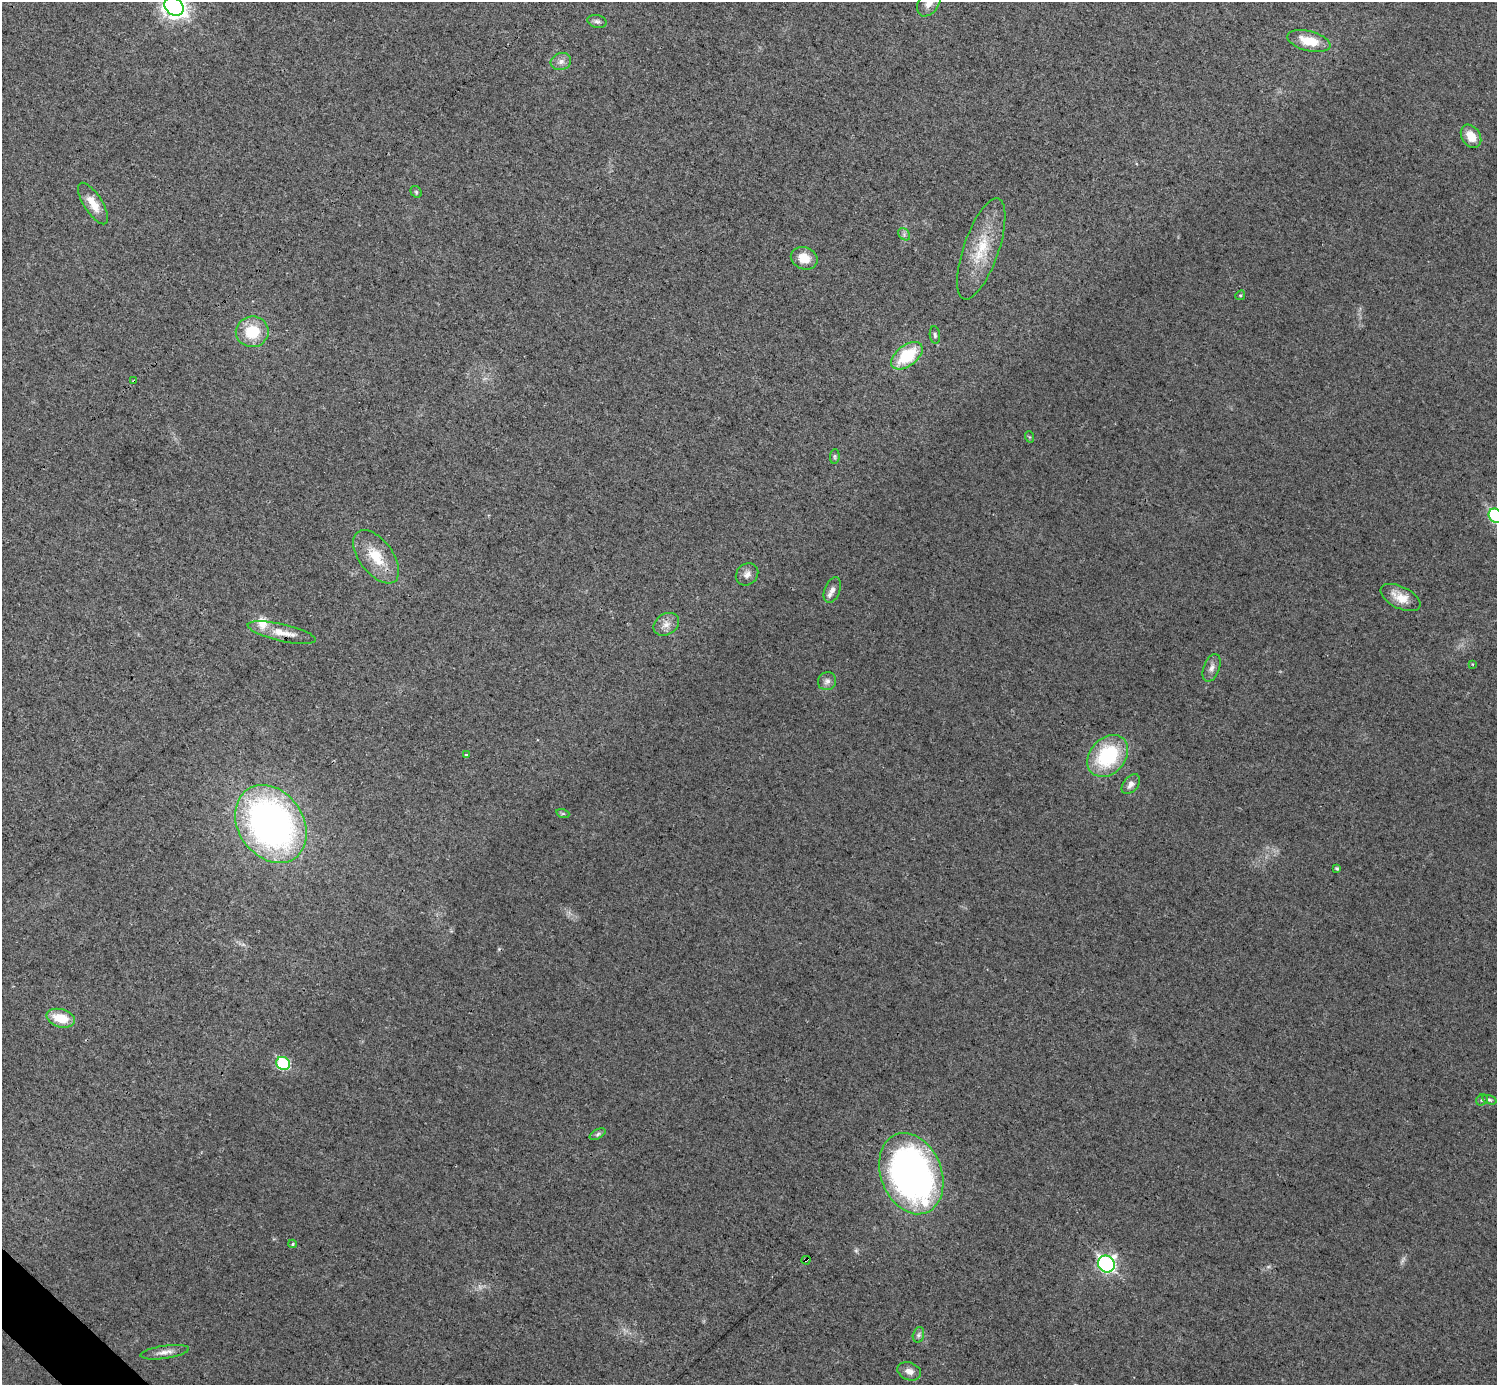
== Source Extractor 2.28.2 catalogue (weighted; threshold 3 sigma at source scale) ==
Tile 7 of 4 x 4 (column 3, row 2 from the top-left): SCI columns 2989-4483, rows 2919-4301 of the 5979 x 5979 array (HDU 1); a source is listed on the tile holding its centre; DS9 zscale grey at full resolution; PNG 1499 x 1387 px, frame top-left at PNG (2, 2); each listed source drawn as its Kron ellipse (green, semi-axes under 4 px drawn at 4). Shown black and unused: <1% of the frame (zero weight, under 3 of 4 exposures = <1% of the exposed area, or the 3 px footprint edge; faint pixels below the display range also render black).
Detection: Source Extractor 2.28.2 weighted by HDU 2 'WHT'; one run over the whole footprint, this tile lists its part. Background 0.0162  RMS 0.0049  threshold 0.022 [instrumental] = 3 sigma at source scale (4.5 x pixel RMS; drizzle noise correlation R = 1.50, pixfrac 1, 0.05/0.05 arcsec/px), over >= 5 px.
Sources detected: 48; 1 too faint to see at this stretch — neither listed nor drawn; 1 inside a brighter listed object's ellipse — not listed separately; the other 46 listed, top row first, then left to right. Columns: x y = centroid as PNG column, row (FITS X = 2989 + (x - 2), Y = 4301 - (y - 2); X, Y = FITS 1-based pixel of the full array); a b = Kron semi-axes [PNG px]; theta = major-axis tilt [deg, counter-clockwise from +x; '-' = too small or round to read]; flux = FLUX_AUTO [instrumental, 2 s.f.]
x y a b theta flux
929 3 15 10 54 4.2
174 6 10 8 -44 340
597 21 10 6 -14 1.5
1309 41 22 10 -14 10
561 62 10 8 17 2.7
1471 136 13 9 -57 7.1
416 192 6 5 - 0.8
93 204 24 9 -57 7.3
904 234 7 5 -48 1.1
981 249 53 17 71 21
804 258 14 11 -22 7.3
1240 295 5 4 - 0.59
252 332 16 15 - 16
935 335 9 5 -82 1
907 356 18 10 37 24
134 381 3 3 - 0.66
1030 437 6 3 -70 0.47
835 456 7 5 85 0.83
1496 516 8 6 -42 51
376 557 31 17 -53 14
747 574 12 10 42 2.9
832 590 13 8 68 2.9
1400 598 22 11 -26 7.8
666 624 14 10 33 3.8
282 633 35 8 -13 7.7
1472 664 3 3 - 0.41
1212 668 14 8 69 2.9
827 681 9 8 - 2.3
466 755 4 4 - 0.7
1108 756 23 17 48 38
1131 784 11 7 50 2.5
563 814 7 4 -18 0.77
271 824 42 32 -56 220
1337 869 4 3 - 0.78
61 1018 14 9 -17 12
283 1063 7 6 - 39
1482 1100 6 5 - 0.79
1489 1100 7 4 -18 0.92
598 1134 8 4 28 1.1
911 1174 42 30 -68 220
292 1244 4 3 - 0.86
806 1260 4 3 - 2.8
1106 1264 9 8 - 120
918 1335 8 5 74 1.2
165 1352 24 6 8 3.7
909 1371 12 8 -21 3.7
Overlapping masked pixels (flux is a lower limit): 2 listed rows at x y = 134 381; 806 1260
Isophote crosses this tile's border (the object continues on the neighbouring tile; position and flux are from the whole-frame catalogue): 3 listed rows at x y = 929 3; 174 6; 1496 516